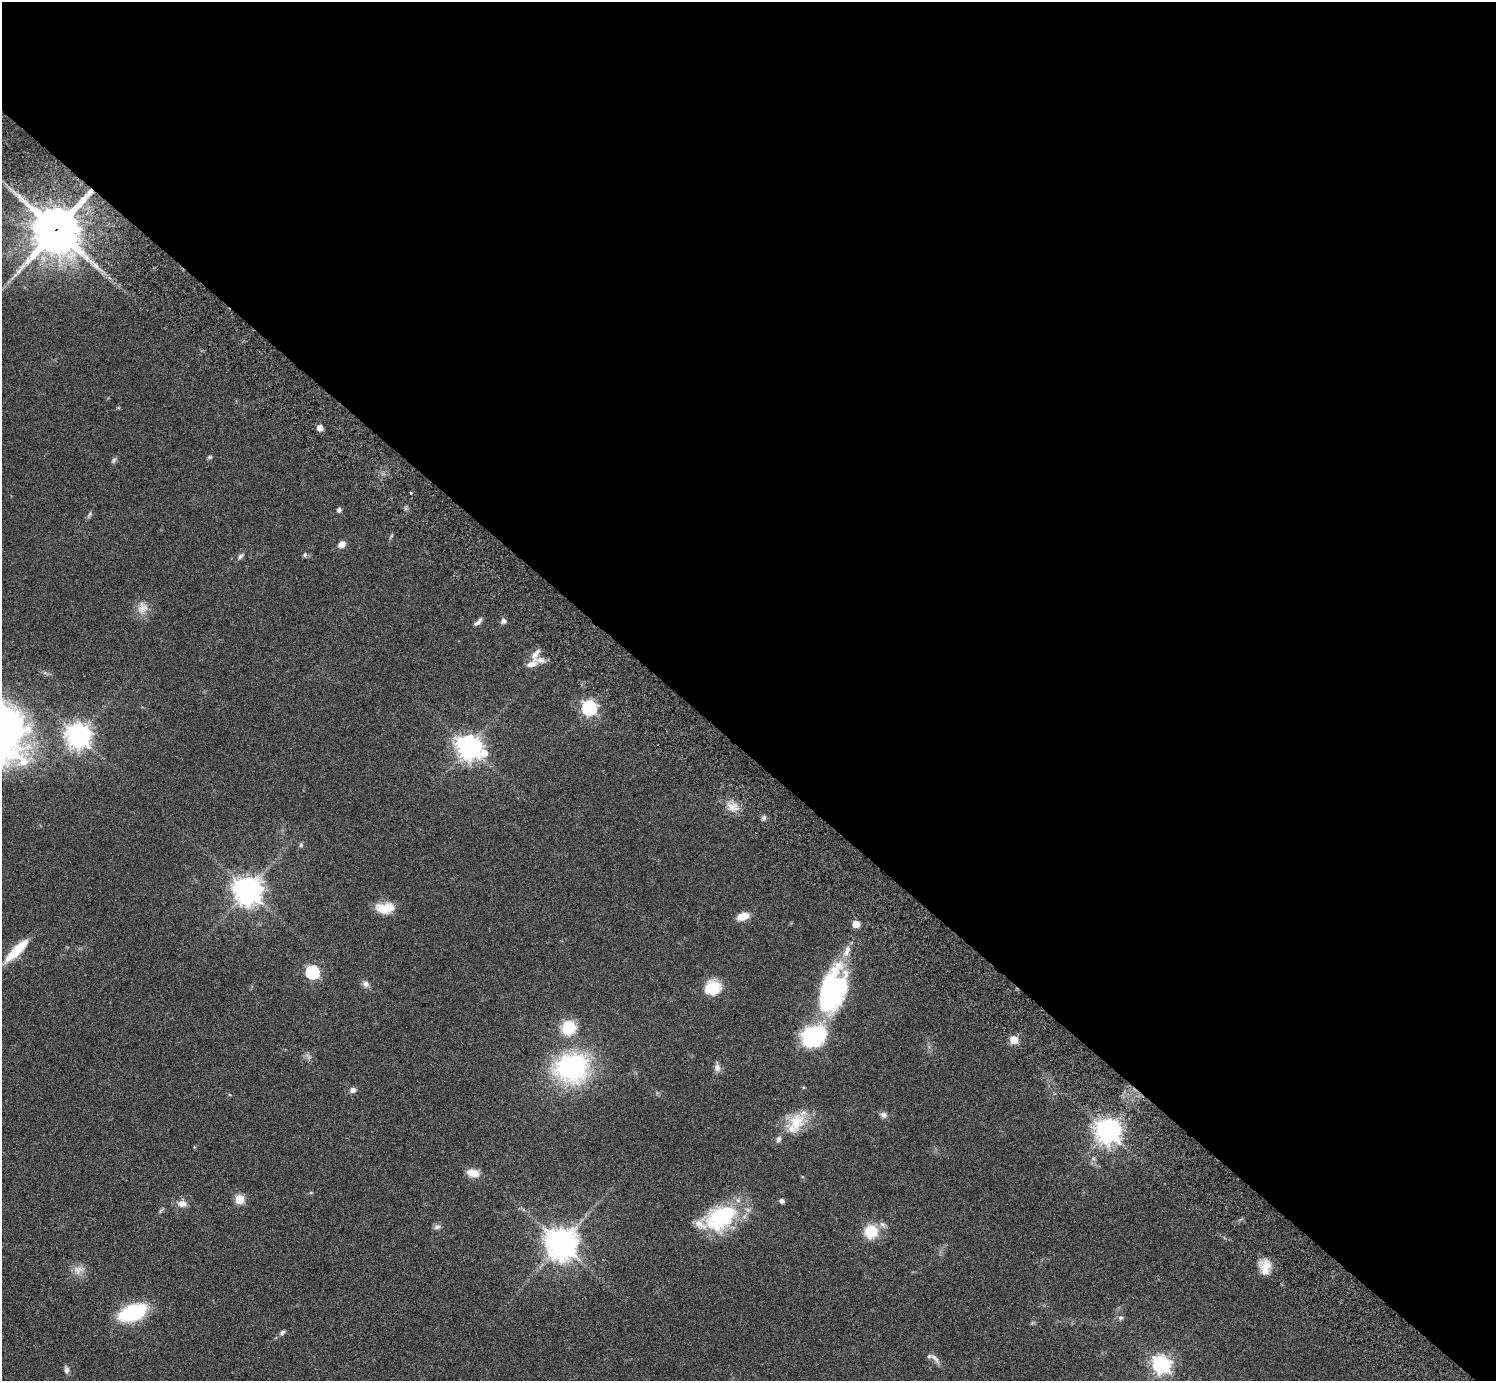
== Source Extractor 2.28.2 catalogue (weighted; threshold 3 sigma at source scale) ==
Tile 3 of 4 x 4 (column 3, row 1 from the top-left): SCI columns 3032-4525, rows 4485-5863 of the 6060 x 6070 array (HDU 1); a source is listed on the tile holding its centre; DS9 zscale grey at full resolution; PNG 1498 x 1383 px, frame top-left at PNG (2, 2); no overlay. Shown black and unused: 55% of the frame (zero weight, under 3 of 6 exposures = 3% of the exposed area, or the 3 px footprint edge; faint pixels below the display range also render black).
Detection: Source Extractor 2.28.2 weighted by HDU 2 'WHT'; one run over the whole footprint, this tile lists its part. Background 0.0834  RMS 0.0046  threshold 0.0187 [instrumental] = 3 sigma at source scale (4.09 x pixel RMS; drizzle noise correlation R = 1.36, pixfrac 0.8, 0.05/0.05 arcsec/px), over >= 5 px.
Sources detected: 65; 1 too faint to see at this stretch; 3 inside a brighter object's white glare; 1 long thin detection or spike segment (spike, bleed or trail) — not listed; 6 inside a brighter listed object's ellipse — not listed separately; the other 54 listed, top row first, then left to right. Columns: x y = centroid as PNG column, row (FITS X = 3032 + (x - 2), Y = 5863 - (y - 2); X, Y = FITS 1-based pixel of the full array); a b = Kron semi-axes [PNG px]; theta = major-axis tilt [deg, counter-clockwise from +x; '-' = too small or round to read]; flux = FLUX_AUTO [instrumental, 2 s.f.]
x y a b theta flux
56 230 16 14 54 1800
320 428 5 4 - 5.1
210 457 7 5 20 0.67
114 460 9 5 53 0.93
411 493 3 3 - 0.39
339 510 5 4 - 1.4
90 514 8 5 61 0.86
342 544 8 6 34 2.9
305 555 6 5 - 0.8
240 556 8 6 57 1.2
142 608 19 14 71 4.9
503 621 7 7 - 1.4
478 622 12 5 44 1.6
531 664 18 8 22 3.5
589 708 6 6 - 93
78 736 8 8 - 390
469 747 8 8 - 380
484 753 11 9 59 7.5
733 807 16 13 -5 4.7
764 818 6 5 - 1
301 845 6 5 - 0.71
248 890 9 9 - 470
384 908 20 14 -13 7.8
743 916 11 7 17 6.2
856 924 5 5 - 9.2
16 950 32 9 44 13
312 972 6 6 - 61
366 984 9 8 - 1.7
713 988 20 16 19 11
835 992 55 24 76 59
569 1027 12 11 - 17
1014 1040 5 5 - 15
572 1068 34 29 10 66
717 1068 10 8 -76 2.1
353 1090 8 7 - 1.6
884 1115 9 8 - 1.6
796 1122 28 21 60 12
1108 1131 8 8 - 410
472 1173 14 8 -11 4.9
239 1199 5 5 - 19
782 1201 5 4 - 1.6
182 1203 12 8 -3 3.1
721 1217 38 26 34 37
437 1227 10 6 11 1.3
871 1231 14 14 - 12
561 1243 10 10 - 610
1265 1267 18 13 89 6
78 1270 16 11 15 3.9
133 1312 18 10 21 51
1120 1318 7 6 - 1.1
282 1332 9 5 39 1.1
935 1358 20 6 -47 2.4
1161 1364 7 7 - 170
66 1369 9 6 -85 1.4
Overlapping masked pixels (flux is a lower limit): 1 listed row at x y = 56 230